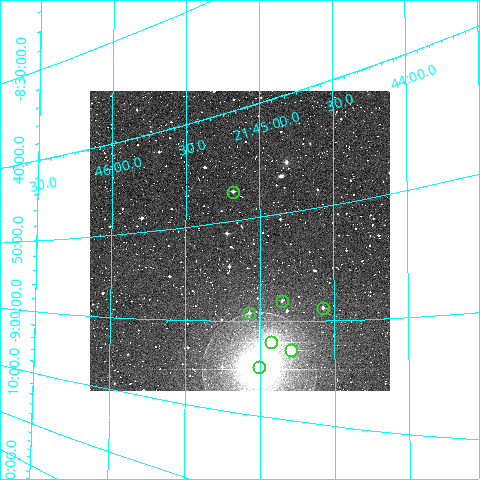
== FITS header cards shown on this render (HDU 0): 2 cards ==
NAXIS1  =                  300
NAXIS2  =                  300

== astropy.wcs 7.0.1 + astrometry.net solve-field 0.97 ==
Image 300 x 300 px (HDU 0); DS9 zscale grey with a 90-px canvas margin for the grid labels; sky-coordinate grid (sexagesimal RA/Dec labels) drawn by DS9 from the SOLVED WCS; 7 Tycho-2 reference stars matched to detected sources circled (green)
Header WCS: RA---TAN/DEC--TAN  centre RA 21:45:08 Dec -08:52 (326.28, -8.87 deg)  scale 6 arcsec/px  FOV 30.0' x 30.0'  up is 0 deg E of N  parity normal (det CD < 0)
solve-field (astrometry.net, Tycho-2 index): VERIFIED the header's WCS against the Tycho-2 star catalogue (verified at 2 index scales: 6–7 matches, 0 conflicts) and refined it, rather than solving blind
Solved WCS: RA---TAN-SIP/DEC--TAN-SIP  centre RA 21:45:08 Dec -08:52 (326.28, -8.86 deg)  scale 6.03 x 5.88 arcsec/px (non-square pixels)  FOV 30.1' x 29.4'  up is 0 deg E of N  parity normal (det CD < 0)
The solver's refit moves the header's centre by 9.6 arcsec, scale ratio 1.005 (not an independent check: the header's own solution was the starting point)
Tycho-2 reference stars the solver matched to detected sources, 7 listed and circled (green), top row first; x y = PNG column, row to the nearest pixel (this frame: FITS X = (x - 90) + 1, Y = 300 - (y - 91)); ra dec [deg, ICRS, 3 dp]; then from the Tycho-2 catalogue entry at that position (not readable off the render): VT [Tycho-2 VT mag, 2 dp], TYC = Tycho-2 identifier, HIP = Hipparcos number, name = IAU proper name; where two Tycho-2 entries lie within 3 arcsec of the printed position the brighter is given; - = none
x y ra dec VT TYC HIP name
233 192 326.295 -8.785 12.54 5788-609-1 - -
282 301 326.212 -8.967 12.05 5788-929-1 - -
323 308 326.144 -8.980 11.42 5788-959-1 - -
249 313 326.268 -8.988 11.18 5788-914-1 - -
271 342 326.231 -9.036 7.19 5788-1166-1 107379 -
291 350 326.198 -9.050 9.48 5788-611-1 - -
259 367 326.251 -9.082 5.20 5788-1167-1 107382 -